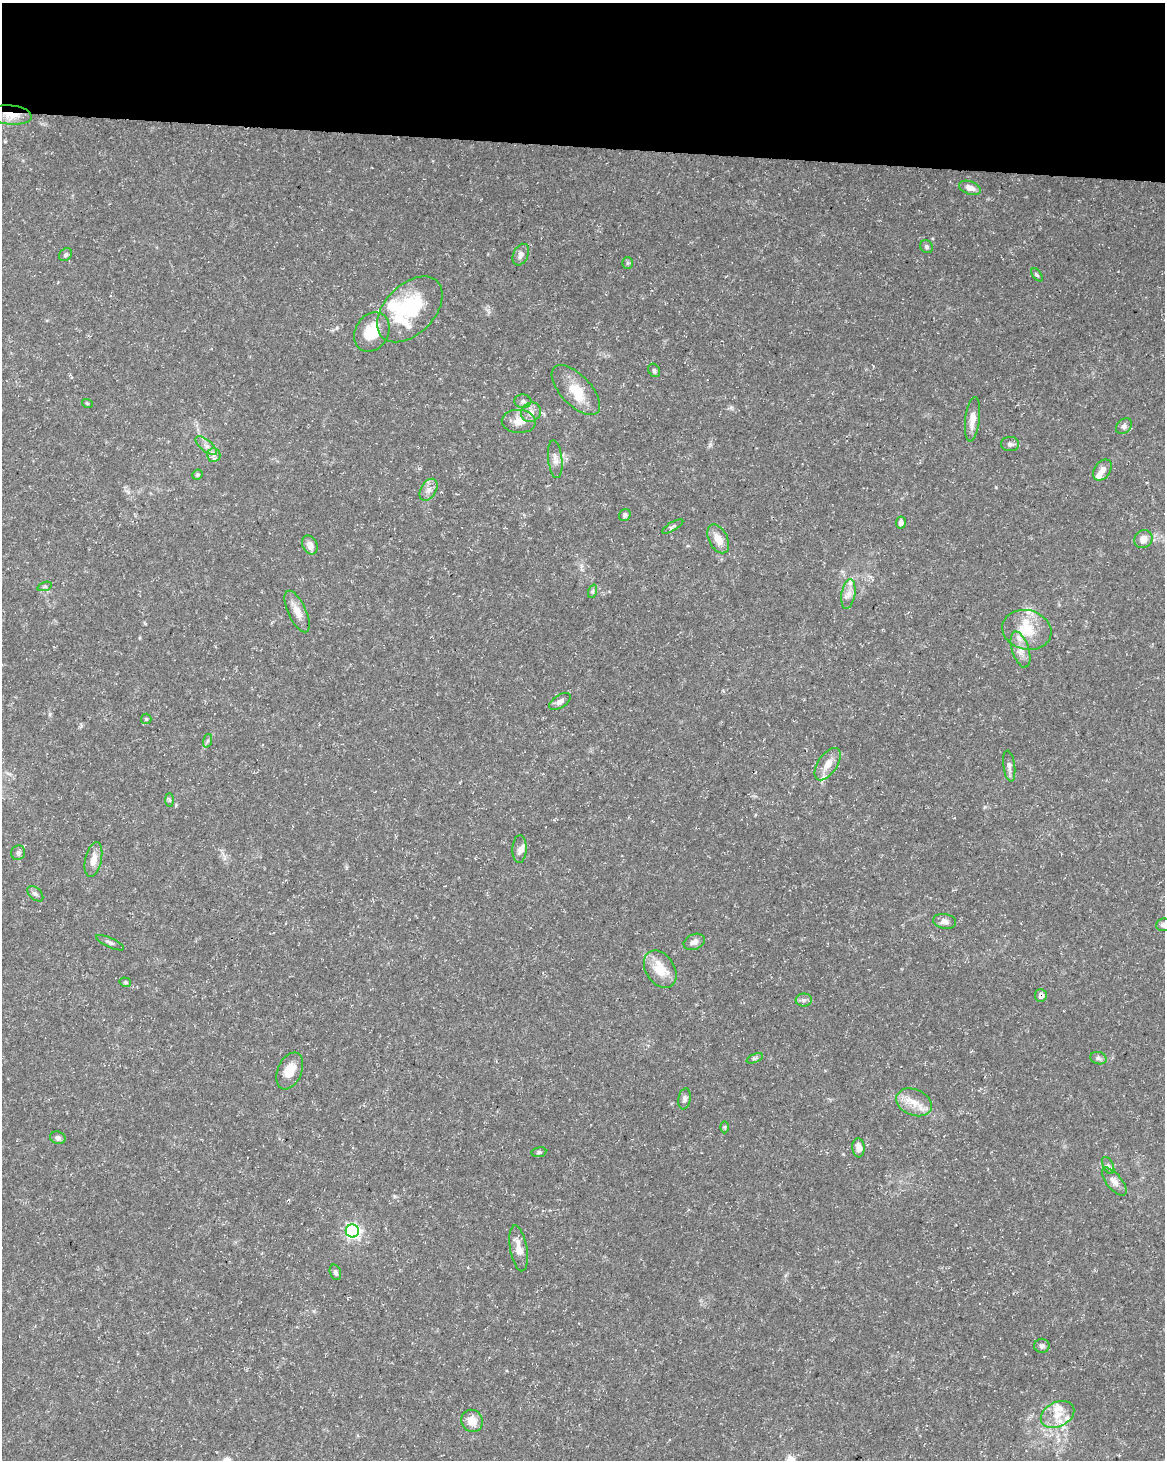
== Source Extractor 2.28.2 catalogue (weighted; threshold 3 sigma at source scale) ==
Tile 3 of 4 x 3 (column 3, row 1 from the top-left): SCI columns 2328-3490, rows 3143-4600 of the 4663 x 4883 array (HDU 1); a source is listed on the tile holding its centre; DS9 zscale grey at full resolution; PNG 1167 x 1462 px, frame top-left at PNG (2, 3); each listed source drawn as its Kron ellipse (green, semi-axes under 4 px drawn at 4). Shown black and unused: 10% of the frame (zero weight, under 3 of 5 exposures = <1% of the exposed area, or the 3 px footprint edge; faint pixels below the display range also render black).
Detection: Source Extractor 2.28.2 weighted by HDU 2 'WHT'; one run over the whole footprint, this tile lists its part. Background 0.031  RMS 0.0025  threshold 0.0113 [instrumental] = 3 sigma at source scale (4.5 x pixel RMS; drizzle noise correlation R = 1.50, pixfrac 1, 0.0396/0.0396 arcsec/px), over >= 5 px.
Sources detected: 83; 1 inside a brighter object's white glare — neither listed nor drawn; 11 inside a brighter listed object's ellipse — not listed separately; the other 71 listed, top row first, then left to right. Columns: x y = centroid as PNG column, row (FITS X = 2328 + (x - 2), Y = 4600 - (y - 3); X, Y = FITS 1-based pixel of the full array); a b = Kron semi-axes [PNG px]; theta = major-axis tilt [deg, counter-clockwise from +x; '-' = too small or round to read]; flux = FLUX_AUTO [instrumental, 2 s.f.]
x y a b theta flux
11 115 21 9 -6 4
970 188 11 6 -18 1.8
926 247 7 6 - 0.6
66 255 7 5 47 0.56
521 255 11 7 66 1.3
628 263 6 5 - 0.4
1037 275 7 4 -53 0.42
410 309 39 24 46 24
372 332 21 16 58 7.4
654 370 7 5 -59 0.49
576 390 31 15 -47 6.2
523 401 8 7 - 0.85
87 403 5 3 - 0.26
531 412 10 9 - 1.7
973 419 22 7 83 2.9
519 421 17 11 -3 3
1124 426 9 6 44 0.79
1010 444 9 7 -2 0.79
206 446 13 5 -40 1.3
214 455 7 7 - 0.95
555 459 19 7 -83 1.6
1102 470 11 8 53 1.5
197 475 5 5 - 0.43
428 490 12 7 59 1.5
625 515 6 5 - 0.66
901 523 6 5 - 0.98
673 526 12 4 30 0.55
718 539 15 9 -62 2.9
1143 539 10 8 46 2.1
310 545 10 7 -65 1.9
45 586 8 3 19 0.37
593 591 7 4 71 0.45
848 594 15 6 80 1.7
297 612 22 9 -65 2.8
1027 630 25 19 -14 8
1020 650 19 8 -72 2.5
560 701 12 6 34 1.1
146 719 5 5 - 0.38
207 741 7 4 71 0.5
828 764 18 9 56 2.9
1009 766 15 6 -82 1.1
169 800 7 4 -89 0.46
519 849 14 7 87 1.2
18 853 7 7 - 0.7
93 859 18 8 77 2.4
35 894 9 5 -43 0.72
944 921 12 7 -9 1.2
1163 925 7 6 - 0.72
694 942 11 7 23 1.3
110 943 15 4 -24 0.78
660 969 20 14 -56 5.7
125 982 6 4 -15 0.44
1041 995 6 6 - 1.2
804 1000 8 6 3 0.79
754 1058 9 4 21 0.51
1098 1058 8 6 -15 0.69
290 1071 19 12 66 3.9
685 1099 10 6 80 0.8
914 1102 19 13 -22 4
725 1127 6 4 -90 0.33
58 1138 8 6 -17 0.73
858 1148 9 6 -85 1.6
539 1152 7 5 9 0.46
1108 1165 9 5 -63 0.64
1114 1182 17 7 -51 1.7
352 1231 6 6 - 61
519 1248 23 8 -80 2.7
335 1272 8 5 -72 0.67
1042 1346 7 7 - 0.8
1057 1414 18 12 27 3.8
472 1421 11 10 - 3.2
Overlapping masked pixels (flux is a lower limit): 2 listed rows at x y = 11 115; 1041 995
Isophote crosses this tile's border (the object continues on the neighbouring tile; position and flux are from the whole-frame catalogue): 1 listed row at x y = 1163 925